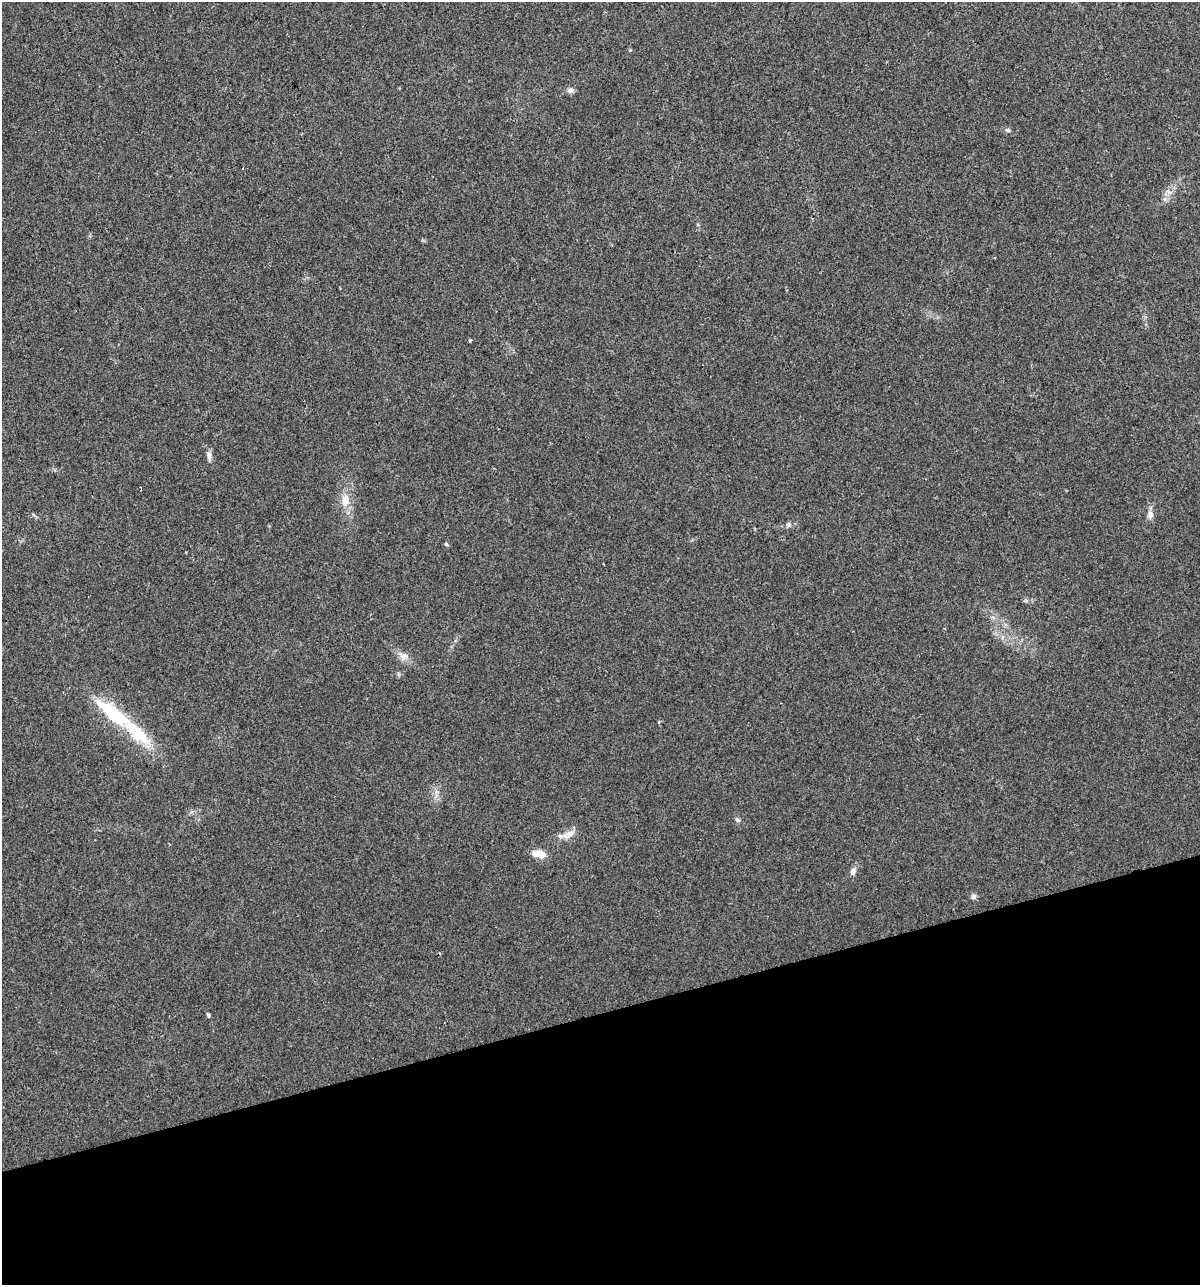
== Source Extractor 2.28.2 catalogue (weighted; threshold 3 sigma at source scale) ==
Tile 14 of 4 x 4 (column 2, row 4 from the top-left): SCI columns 1293-2490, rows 1-1283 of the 4930 x 5133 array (HDU 1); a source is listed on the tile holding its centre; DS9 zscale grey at full resolution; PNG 1202 x 1287 px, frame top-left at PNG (2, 2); no overlay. Shown black and unused: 21% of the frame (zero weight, under 2 of 3 exposures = <1% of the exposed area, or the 3 px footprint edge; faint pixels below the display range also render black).
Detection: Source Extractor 2.28.2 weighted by HDU 2 'WHT'; one run over the whole footprint, this tile lists its part. Background 0.0328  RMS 0.0063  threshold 0.0282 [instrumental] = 3 sigma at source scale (4.5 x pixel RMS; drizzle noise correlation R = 1.50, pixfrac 1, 0.0396/0.0396 arcsec/px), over >= 5 px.
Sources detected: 20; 2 inside a brighter listed object's ellipse — not listed separately; the other 18 listed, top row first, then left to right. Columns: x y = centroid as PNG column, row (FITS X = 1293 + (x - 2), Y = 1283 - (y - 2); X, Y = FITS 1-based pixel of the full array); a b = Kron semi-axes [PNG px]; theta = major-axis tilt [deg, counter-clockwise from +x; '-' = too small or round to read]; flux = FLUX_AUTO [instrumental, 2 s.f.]
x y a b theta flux
630 50 4 4 - 0.6
570 90 8 8 - 2.4
1008 130 7 5 -21 1.1
470 340 3 3 - 0.97
209 456 15 5 -86 2.6
141 489 4 2 - 0.58
345 500 18 12 85 8.7
1150 514 10 7 -80 3
788 525 8 7 - 1.7
446 544 5 4 - 0.96
403 656 11 7 57 3.1
112 713 62 19 -39 40
738 820 7 5 -28 1.3
569 834 21 8 27 5.8
541 854 10 9 - 5.7
853 871 10 7 64 2.8
973 896 7 7 - 1.7
208 1015 4 3 - 1.2